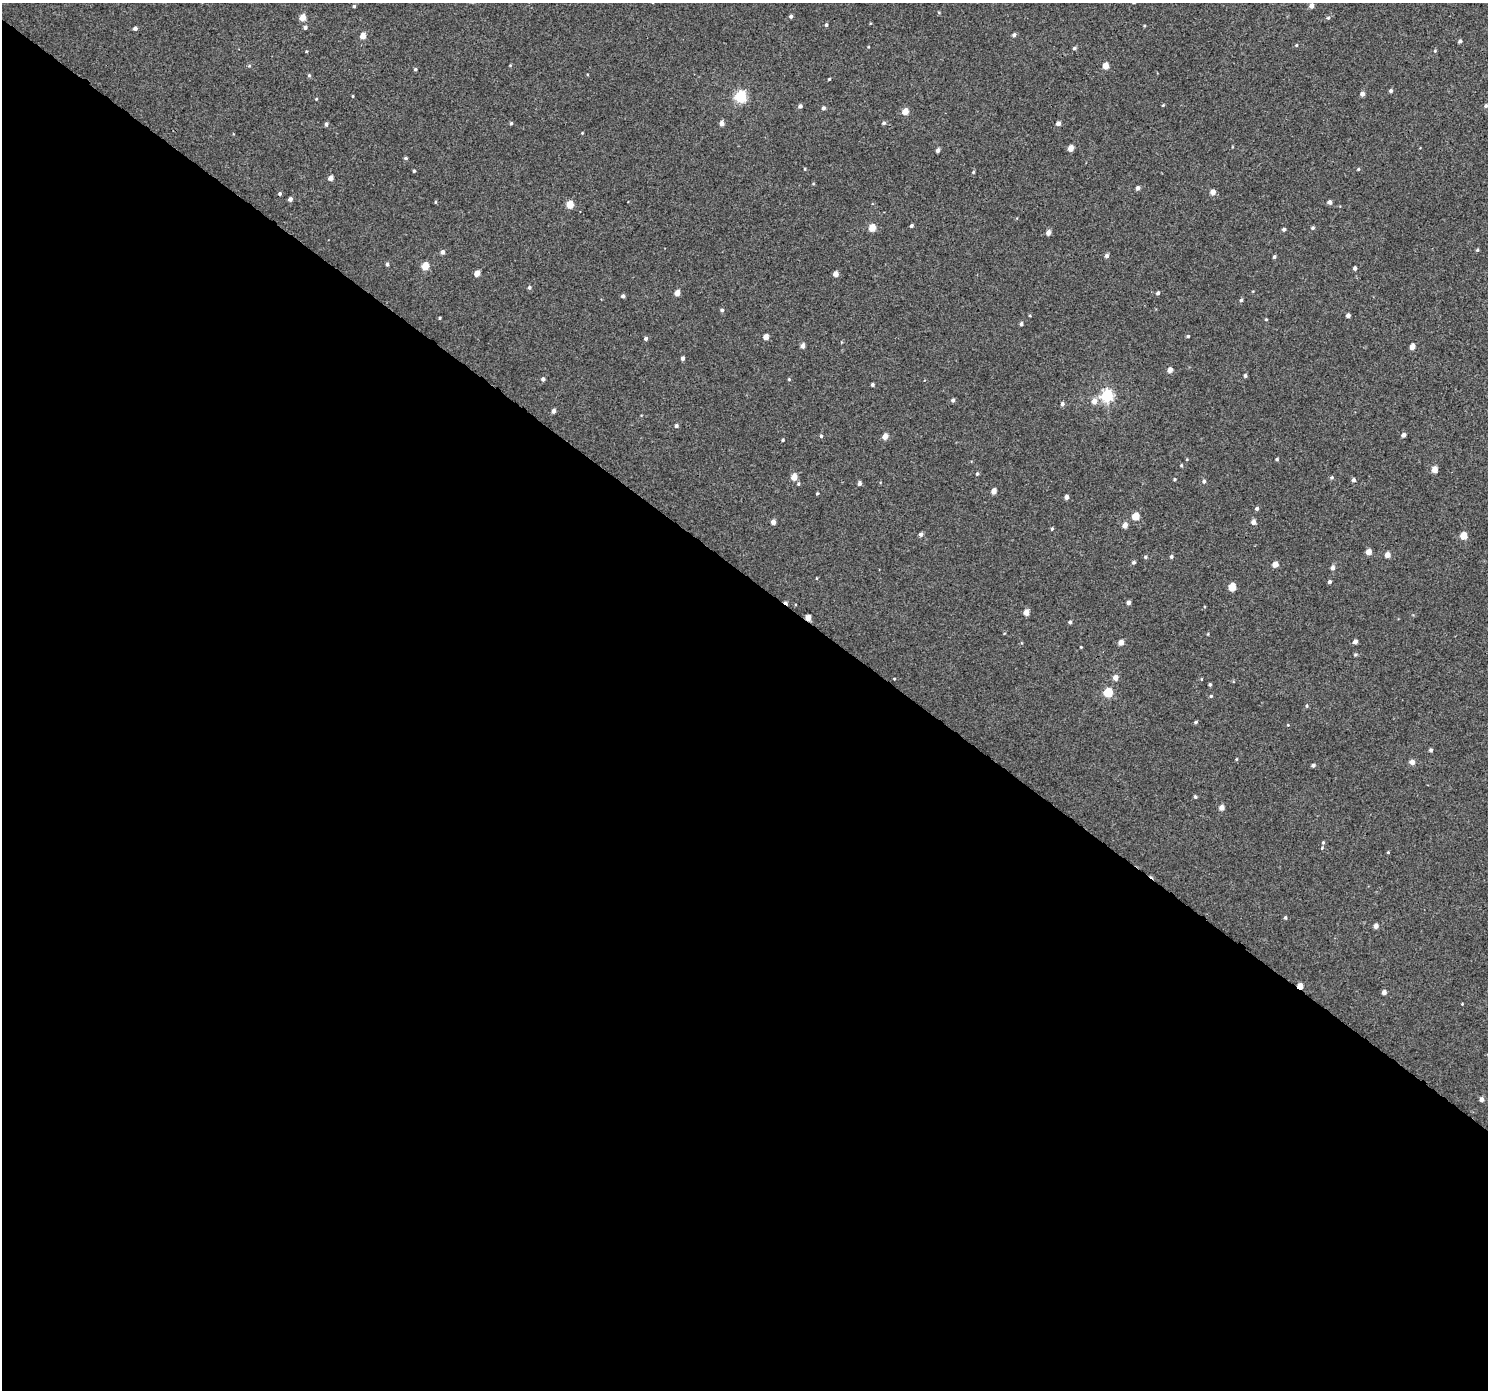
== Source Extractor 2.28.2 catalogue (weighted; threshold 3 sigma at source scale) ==
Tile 14 of 4 x 4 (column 2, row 4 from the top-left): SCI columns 1525-3010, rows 223-1610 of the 6026 x 6065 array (HDU 1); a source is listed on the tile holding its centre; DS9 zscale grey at full resolution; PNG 1490 x 1392 px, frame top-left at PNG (2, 3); no overlay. Shown black and unused: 59% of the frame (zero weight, under 3 of 4 exposures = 5% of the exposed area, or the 3 px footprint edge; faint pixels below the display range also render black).
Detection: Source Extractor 2.28.2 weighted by HDU 2 'WHT'; one run over the whole footprint, this tile lists its part. Background 0.00277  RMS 0.0022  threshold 0.00975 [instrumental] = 3 sigma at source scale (4.5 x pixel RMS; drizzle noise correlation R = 1.50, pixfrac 1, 0.0396/0.0396 arcsec/px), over >= 5 px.
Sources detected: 156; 2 cosmic-ray / hot-pixel residue — not listed; the other 154 listed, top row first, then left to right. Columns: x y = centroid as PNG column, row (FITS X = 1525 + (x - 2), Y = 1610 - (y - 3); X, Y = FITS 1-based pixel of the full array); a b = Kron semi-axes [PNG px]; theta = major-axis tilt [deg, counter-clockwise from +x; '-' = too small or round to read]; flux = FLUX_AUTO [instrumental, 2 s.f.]
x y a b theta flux
354 6 3 3 - 0.32
1311 6 4 4 - 1.2
791 16 4 4 - 0.51
302 18 5 4 - 2.4
1328 18 5 4 - 0.29
826 25 4 3 - 0.35
305 27 4 4 - 0.52
135 28 4 4 - 0.63
1014 35 4 4 - 0.54
363 36 4 4 - 2
1460 41 4 4 - 0.5
1296 45 4 3 - 0.23
1074 48 4 4 - 0.42
306 51 4 3 - 0.18
1435 51 4 3 - 0.21
1105 66 4 4 - 2.8
415 69 4 3 - 0.36
309 75 5 4 - 0.3
829 79 4 3 - 0.2
1391 91 4 4 - 0.43
1362 94 4 4 - 1.1
353 96 4 3 - 0.19
741 97 6 5 - 23
316 99 4 3 - 0.18
1163 105 4 3 - 0.19
800 106 4 4 - 0.67
1486 106 5 4 - 0.47
823 108 4 4 - 0.6
905 111 4 4 - 2.8
511 123 4 4 - 0.29
722 123 5 4 - 1
884 123 5 4 - 0.43
1058 123 4 4 - 1
326 124 4 4 - 0.47
582 133 4 3 - 0.16
1070 148 5 4 - 2.2
938 150 4 3 - 0.78
406 158 4 4 - 0.32
805 169 5 3 - 0.18
1358 169 4 3 - 0.22
414 171 3 3 - 0.3
973 172 4 3 - 0.24
331 178 5 4 - 1.1
1138 188 4 4 - 0.72
1213 192 4 4 - 1.4
290 199 4 4 - 0.69
435 202 5 3 - 0.21
1329 202 4 4 - 0.74
570 204 5 4 - 4.4
911 226 4 3 - 0.45
872 228 5 4 - 3.8
1313 228 4 4 - 0.4
1284 229 4 3 - 0.47
1048 232 4 4 - 1.3
1477 250 4 3 - 0.31
442 252 4 4 - 0.83
1107 256 5 4 - 0.64
1274 257 4 3 - 0.36
387 264 4 4 - 0.44
425 266 5 4 - 4.9
1355 268 4 3 - 0.61
477 273 4 4 - 2.2
836 274 4 4 - 1.6
529 287 5 4 - 0.41
677 293 4 4 - 1.9
1158 293 4 4 - 0.45
623 296 4 4 - 0.51
1241 300 4 4 - 0.33
722 310 4 4 - 0.42
1348 315 4 4 - 0.91
440 318 4 3 - 0.18
1266 319 3 3 - 0.21
1021 324 4 4 - 0.5
1188 336 4 3 - 0.26
766 337 4 4 - 1.7
646 339 4 4 - 0.53
803 346 4 4 - 1.1
1412 347 4 4 - 1.8
682 358 4 3 - 0.61
1170 370 4 4 - 1.5
1245 375 4 4 - 0.42
543 379 4 4 - 0.57
789 379 4 4 - 0.2
872 385 3 3 - 0.43
1107 396 6 5 - 30
953 400 5 4 - 0.48
1094 401 6 5 - 1.5
1062 404 4 4 - 0.6
553 411 4 4 - 0.74
676 426 4 4 - 0.57
1403 435 4 4 - 0.73
821 436 4 4 - 0.37
885 436 5 4 - 1.8
783 440 3 3 - 0.22
1277 459 3 3 - 0.29
1181 465 5 4 - 0.21
1434 469 5 4 - 2.2
977 474 5 4 - 0.34
794 477 5 4 - 2.6
1332 477 5 4 - 0.31
1175 479 4 3 - 0.22
1353 480 5 4 - 0.52
1204 481 5 4 - 0.51
859 483 4 4 - 0.68
798 484 5 4 - 0.3
994 491 4 4 - 1.5
817 493 4 3 - 0.2
1066 497 4 4 - 0.82
1257 508 4 4 - 0.43
1136 516 5 5 - 3.8
773 522 4 4 - 1.2
1253 522 4 4 - 1
1125 525 5 4 - 1.5
1052 529 4 3 - 0.25
921 534 4 4 - 0.64
1463 536 5 4 - 3.9
1368 552 4 4 - 1.8
1387 555 4 4 - 1.6
1171 556 4 4 - 0.43
1145 557 5 4 - 0.32
1134 562 5 4 - 0.41
1275 564 4 4 - 1.8
1333 568 5 4 - 0.7
1330 582 4 3 - 0.5
1232 587 5 4 - 4.5
1128 602 4 4 - 0.79
1026 612 5 4 - 1.8
808 618 4 4 - 1.9
1070 622 4 4 - 0.39
1121 642 4 4 - 1.5
1355 642 4 4 - 0.83
1081 647 4 3 - 0.16
1355 655 6 4 7 0.31
1116 678 5 5 - 1.5
894 679 4 3 - 0.17
1210 684 3 3 - 0.3
1108 692 5 5 - 9.6
1211 696 4 4 - 0.29
1307 706 5 3 - 0.23
1196 722 4 3 - 0.35
1288 725 4 3 - 0.15
1431 750 4 4 - 0.41
1236 759 5 3 - 0.18
1412 762 5 5 - 1.2
1313 765 4 4 - 0.48
1195 797 4 4 - 0.33
1222 808 4 4 - 1.4
1323 842 5 4 - 0.24
1388 852 3 3 - 0.19
1285 918 4 4 - 0.32
1376 926 4 4 - 1.1
1300 986 4 4 - 2.6
1384 992 4 4 - 0.84
1481 1099 4 4 - 0.82
Overlapping masked pixels (flux is a lower limit): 2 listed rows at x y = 808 618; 1300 986